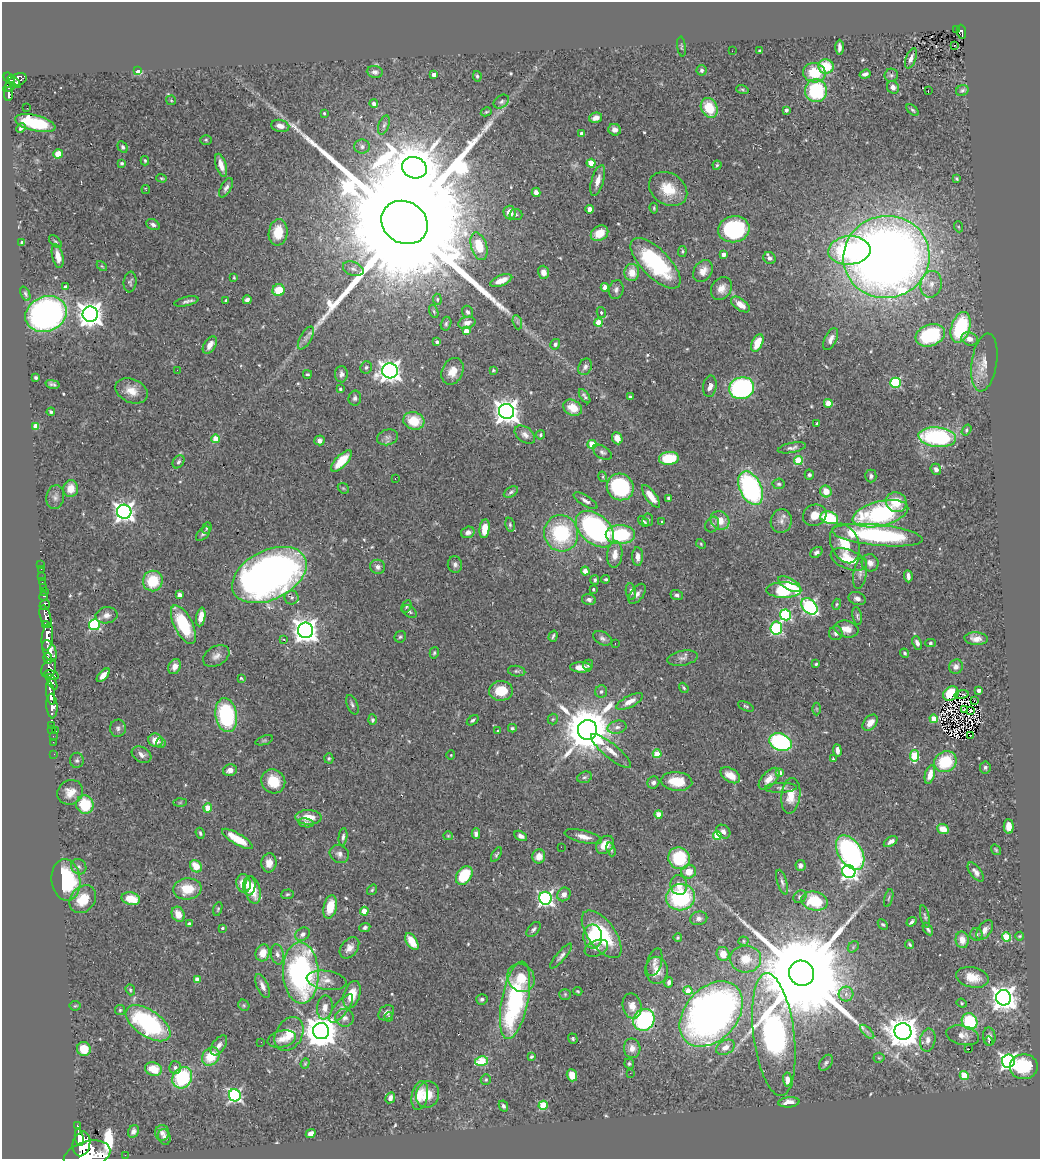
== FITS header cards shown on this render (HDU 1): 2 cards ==
NAXIS1  =                 1038
NAXIS2  =                 1157

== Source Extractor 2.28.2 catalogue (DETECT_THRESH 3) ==
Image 1038 x 1157 px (HDU 1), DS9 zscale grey, 1 PNG px = 1 image px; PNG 1042 x 1161 px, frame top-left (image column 1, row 1157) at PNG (2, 2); each listed source drawn as its Kron ellipse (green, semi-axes under 4 px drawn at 4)
Background 0.66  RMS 0.031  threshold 0.0942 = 3 sigma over >= 5 px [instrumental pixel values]
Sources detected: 565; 3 with non-positive FLUX_AUTO (blend fragments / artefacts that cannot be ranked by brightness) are neither listed nor drawn; of the other 562, the 500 brightest by FLUX_AUTO listed and drawn (62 fainter detections omitted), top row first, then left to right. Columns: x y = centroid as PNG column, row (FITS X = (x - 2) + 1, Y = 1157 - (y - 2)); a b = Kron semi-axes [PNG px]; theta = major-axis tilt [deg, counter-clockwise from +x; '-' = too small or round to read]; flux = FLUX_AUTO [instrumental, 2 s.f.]
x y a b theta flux
956 30 2 2 - 4.8
961 32 7 4 -86 130
955 45 3 2 - 4
681 47 10 3 -84 2.9
839 47 7 3 90 8.2
732 51 2 2 - 3.5
760 51 3 3 - 5.5
911 58 10 5 70 9.5
826 66 7 7 - 65
702 70 5 5 - 5.7
138 71 4 3 - 130
375 72 8 6 -7 8.5
814 73 11 9 -10 66
434 74 4 3 - 16
865 74 6 4 19 6.2
891 75 6 6 - 4.7
477 76 5 3 - 3
9 78 6 5 - 460
18 80 9 6 22 370
14 82 8 4 -45 400
9 87 6 4 33 310
893 87 6 6 - 8.7
742 89 6 4 -19 2.8
928 90 2 2 - 5.2
962 90 6 5 - 5.7
816 91 11 11 - 150
9 94 7 4 81 210
171 100 5 4 - 2.5
501 102 8 6 34 6.2
374 104 4 4 - 9.4
27 108 2 2 - 1200
709 108 10 8 -64 58
786 110 4 3 - 8.1
912 110 7 4 -42 3.8
486 112 5 3 - 2.8
324 113 4 4 - 2.3
596 118 6 5 - 14
35 123 21 8 -14 120
384 125 10 5 71 5.7
280 126 9 6 -12 14
21 128 5 3 - 4.9
615 130 6 5 - 9.5
582 134 4 3 - 11
206 140 6 5 - 3.1
123 147 6 5 - 5.7
362 147 8 7 - 7.3
58 154 5 4 - 30
145 161 5 3 - 2.7
122 163 4 4 - 3.5
591 163 4 4 - 69
221 165 12 5 -73 21
717 165 4 4 - 3
414 168 12 10 -20 12000
162 178 5 4 - 2.9
957 179 4 3 - 2.7
598 180 16 6 74 20
226 188 10 5 60 8.3
146 189 4 3 - 2.2
668 189 20 15 -32 54
536 192 5 4 - 10
654 208 5 3 - 2.5
590 209 4 4 - 31
510 212 7 6 - 21
516 215 6 5 - 4.1
405 222 24 20 -32 190000
153 225 7 5 -31 6.4
959 227 5 3 - 2.5
734 229 16 13 8 250
278 232 13 9 83 47
599 233 9 7 33 35
55 242 8 4 -44 3.6
22 243 4 3 - 8.1
479 246 14 8 -73 54
849 250 21 14 4 270
682 251 5 3 - 2.6
724 254 4 4 - 14
58 256 12 5 -76 20
886 257 43 41 15 3100
769 258 6 5 - 7.1
656 263 32 14 -45 220
102 266 6 3 -44 2.4
353 269 11 6 -21 8.3
703 271 12 9 56 20
543 272 6 5 - 16
632 272 8 7 - 27
234 278 3 2 - 2.4
501 280 11 5 22 24
130 282 10 6 84 5.5
931 284 13 10 78 23
65 286 4 3 - 5.4
605 287 4 4 - 27
721 288 12 9 56 20
279 290 6 6 - 47
616 290 9 7 76 7.5
25 294 7 4 -65 4.3
437 299 6 3 -85 2.3
226 300 3 3 - 3.4
247 300 4 4 - 7.4
186 301 12 4 13 6.9
740 304 11 6 -36 22
434 311 7 4 -70 2.7
467 312 6 5 - 5.4
601 312 5 4 - 2.9
46 314 21 17 22 760
90 314 8 7 - 2100
517 322 7 4 -71 4.9
467 323 9 6 13 13
599 323 4 4 - 74
446 324 7 5 75 3.9
961 327 16 9 73 180
466 331 4 4 - 20
930 335 15 10 19 190
306 338 12 5 60 9.8
831 339 12 6 65 12
970 339 8 6 -20 15
437 342 3 3 - 5.8
757 343 9 5 66 46
555 344 5 5 - 5.8
210 345 9 5 57 16
984 362 29 12 81 34
366 367 6 5 - 5.1
585 367 8 6 64 7.5
177 370 2 2 - 3.5
493 370 4 3 - 2.7
390 371 8 7 - 1500
452 371 14 10 65 31
307 374 4 3 - 2.6
341 374 8 6 89 8.6
36 378 4 3 - 4
895 383 5 5 - 200
52 384 7 3 -13 4.6
710 386 11 6 81 12
742 388 13 11 18 390
340 389 3 3 - 3.5
131 391 17 11 -24 28
585 396 8 4 -56 5.1
630 397 4 3 - 3.9
355 398 7 6 - 6
828 403 4 4 - 35
573 408 10 7 -27 39
506 411 8 7 - 2100
51 412 4 3 - 4.7
414 421 11 8 -15 55
817 424 3 3 - 3.4
36 426 4 4 - 50
966 430 6 4 57 3.4
525 435 11 7 -37 11
540 435 5 4 - 3.7
387 437 11 7 15 8.9
937 437 19 10 -6 260
617 438 6 5 - 20
215 439 4 4 - 42
319 440 5 5 - 8.6
592 444 4 4 - 71
792 448 14 5 11 7.6
602 452 10 6 -31 6.8
669 458 10 6 6 77
798 460 4 4 - 86
341 461 14 6 46 56
178 462 7 5 55 4.9
936 469 6 5 - 8.2
809 475 5 4 - 4.6
871 476 6 5 - 6
603 477 5 3 - 2.3
395 479 3 2 - 7
779 484 6 5 - 3.9
620 487 14 13 - 210
343 488 6 4 -43 2.7
751 488 18 11 -65 380
71 489 8 7 - 29
826 491 6 5 - 30
511 492 8 4 31 5.2
651 496 13 5 -53 30
55 497 12 9 81 10
669 498 3 3 - 7.3
585 501 13 5 -32 8.3
896 502 11 10 - 44
124 512 7 7 - 1200
880 514 28 12 13 290
815 515 12 10 24 23
829 518 9 6 -17 140
648 520 6 5 - 4.5
644 521 6 3 -37 5.2
720 521 10 8 -43 28
781 521 12 10 80 13
662 522 3 3 - 2.6
510 525 7 4 -81 4
712 525 8 6 61 4.8
207 528 6 3 68 3.2
485 529 9 5 83 32
595 529 22 14 -42 430
468 532 7 5 16 9.8
561 533 18 17 - 180
203 534 9 5 44 5
620 535 14 9 0 140
877 535 45 10 -6 290
845 543 20 14 -68 51
701 544 5 3 - 2.5
816 552 7 4 37 6.4
615 555 13 7 84 21
638 557 9 5 -88 12
849 559 19 9 -21 57
870 563 9 8 - 13
455 564 8 7 - 7.7
41 565 2 2 - 7.9
378 567 7 7 - 8.3
41 569 2 2 - 4
585 571 4 4 - 13
860 573 16 6 80 11
269 575 40 24 26 1400
908 576 6 3 -85 8.5
42 577 2 2 - 8.8
606 579 4 4 - 3.5
595 580 5 4 - 4.3
153 581 10 10 - 73
42 582 2 2 - 8
789 584 12 5 -30 44
43 587 3 3 - 42
593 589 3 3 - 3.3
784 590 17 7 0 150
631 591 8 5 -80 6.8
45 592 2 2 - 11
637 594 11 6 54 9.8
179 595 4 4 - 12
677 595 6 5 - 5.7
43 596 4 3 - 130
292 597 7 7 - 6.1
857 598 9 6 -21 8.8
589 600 7 5 -15 6.8
837 604 5 4 - 2.6
45 605 5 5 - 340
809 606 9 6 -46 370
406 607 6 4 61 3.5
410 611 8 5 -40 4.5
107 615 11 8 9 13
785 615 5 5 - 250
857 616 9 4 -80 4.5
45 617 11 5 -75 1600
201 617 9 4 80 27
45 625 4 3 - 480
94 625 5 5 - 250
183 625 21 9 -63 110
776 628 7 6 - 200
846 629 12 8 -12 21
306 630 7 7 - 2000
836 633 7 6 - 8
553 636 5 3 - 3.4
47 637 14 5 83 3600
400 637 6 5 - 3.9
602 638 10 6 -28 7
284 639 4 3 - 4.4
976 639 11 6 -4 17
615 643 2 2 - 6.1
917 643 7 4 -65 9.5
930 643 5 4 - 3.3
50 651 11 6 -69 2000
434 653 6 4 74 3.2
905 653 5 4 - 3.4
216 656 14 9 29 14
48 658 6 3 -84 430
682 658 15 7 10 11
816 664 3 3 - 2.7
588 665 5 5 - 4.8
175 667 8 6 66 15
581 667 11 5 -2 19
956 667 7 6 - 10
49 668 10 7 68 690
517 671 9 5 -6 4.8
52 675 7 3 -13 480
103 675 8 4 46 17
241 678 4 3 - 2.7
52 682 8 4 -63 650
684 688 5 3 - 2.8
979 690 4 3 - 10
501 691 12 10 2 50
601 691 6 6 - 6.1
50 693 12 4 -82 1500
951 693 8 6 37 63
962 694 7 3 10 5.3
974 700 3 2 - 2.4
630 701 15 6 28 17
352 705 10 5 -67 5.5
52 706 12 5 -86 1800
746 706 8 4 -25 3.5
817 709 6 4 -89 2.8
965 709 3 2 - 2.3
971 711 3 2 - 3.9
226 715 17 10 -81 210
553 719 5 5 - 3.1
934 719 4 4 - 58
372 720 5 4 - 4.1
473 720 6 4 38 4.4
870 723 9 6 50 17
52 725 2 2 - 12
617 727 9 6 13 8.9
118 728 8 8 - 6.7
512 728 4 3 - 4.5
52 729 3 3 - 35
587 730 10 9 - 12000
56 731 3 2 - 68
498 731 3 3 - 3.2
53 736 2 2 - 12
971 736 2 2 - 3
155 740 7 6 - 24
264 740 9 4 18 3.7
53 742 2 2 - 11
780 742 11 8 -20 310
161 743 5 5 - 4.3
837 750 6 3 -83 12
611 751 25 7 -39 24
54 754 2 2 - 10
657 754 4 4 - 51
141 755 10 7 -30 11
451 755 5 4 - 2.3
915 756 6 4 81 110
329 758 5 4 - 3.1
833 759 3 2 - 3
77 760 8 7 - 5.9
945 762 12 10 29 88
985 767 6 5 - 4.4
230 770 7 6 - 13
779 773 4 4 - 19
930 774 9 5 75 19
730 775 11 6 -31 21
585 777 7 5 17 4.6
769 779 13 7 48 17
273 781 12 11 - 52
677 781 15 9 -5 56
653 782 6 5 - 7
781 788 16 5 3 7.6
70 792 13 12 - 24
791 796 18 9 84 36
180 803 7 4 2 2.7
85 805 9 8 - 78
208 808 4 4 - 59
659 814 4 4 - 43
309 817 13 7 -2 34
306 823 8 4 -9 5.4
1009 826 7 5 -88 17
943 829 6 5 - 22
723 832 8 6 -41 9.5
200 833 5 3 - 3.6
476 834 5 4 - 7.1
717 835 4 4 - 66
448 836 5 4 - 2.5
521 836 7 4 -29 8.4
343 837 9 4 83 5.5
583 837 19 6 -14 17
237 839 17 5 -31 60
891 842 7 4 32 10
605 845 10 7 45 22
561 847 2 2 - 65
611 849 7 3 -72 3.2
996 850 6 3 -54 2.7
850 852 19 11 -57 430
339 854 10 8 -36 10
496 855 8 4 60 3.7
539 856 7 6 - 24
679 858 11 10 - 110
269 863 9 7 85 17
800 865 5 5 - 8.9
196 866 6 5 - 35
79 867 8 7 - 7.2
689 872 7 6 - 27
849 872 7 6 - 670
976 872 11 5 -53 9.5
464 875 10 7 56 96
66 880 21 14 -83 190
782 882 13 5 -74 7
244 883 9 7 -79 36
679 885 10 8 -76 18
249 886 10 6 86 27
187 889 14 10 6 52
253 890 14 7 -79 39
372 890 5 3 - 2.7
287 894 6 5 - 3.4
564 894 7 6 - 11
681 897 14 13 - 210
800 897 7 6 - 6.9
545 898 6 6 - 560
889 898 9 3 75 3.1
83 899 15 12 50 51
131 899 9 6 -14 43
815 901 13 9 -14 93
330 907 12 6 76 45
218 909 7 4 75 3.2
364 911 4 4 - 29
178 914 8 6 -61 28
925 916 12 4 -76 4.2
699 918 9 6 13 8.7
911 922 5 3 - 4.8
189 924 4 3 - 6.2
883 924 6 4 -45 3.3
365 927 5 4 - 5.6
222 928 4 3 - 3.3
534 929 9 5 48 5.7
928 929 7 3 -59 5
985 930 11 6 54 12
303 934 8 6 34 8.5
602 934 28 13 -53 150
976 934 6 6 - 5.5
1020 936 4 3 - 2.6
593 937 12 9 -85 65
1007 937 5 4 - 100
678 938 4 4 - 2.9
962 940 8 6 -81 18
743 941 5 4 - 2.9
412 942 9 5 -57 42
910 944 4 3 - 3
853 947 6 5 - 3.1
349 948 12 8 51 16
596 948 12 7 22 11
263 953 8 7 - 30
277 954 10 6 -79 9.8
723 954 7 6 - 22
561 956 16 4 49 8.7
746 959 15 13 2 40
654 962 14 7 73 10
657 970 13 11 -87 29
301 973 30 18 -87 540
802 973 13 12 - 84000
972 977 16 10 -12 35
521 978 15 13 -51 45
197 979 4 4 - 19
327 980 20 9 -9 21
669 982 5 4 - 7.5
263 986 13 5 -67 11
130 990 6 4 -70 3.2
578 991 4 3 - 2.6
688 991 4 4 - 38
565 994 5 5 - 3.1
846 994 7 7 - 9.8
352 995 14 8 73 35
1004 998 7 7 - 2200
482 999 6 5 - 5.7
515 1000 39 13 79 360
962 1003 5 4 - 2.5
244 1005 6 5 - 3.2
75 1006 5 5 - 2.8
632 1006 13 9 -77 19
325 1007 12 7 82 17
341 1008 17 6 51 13
120 1010 5 5 - 3.1
386 1013 8 6 42 10
711 1014 37 26 48 1400
389 1017 4 4 - 2.5
345 1018 9 8 - 12
644 1020 11 10 - 280
970 1021 8 7 - 130
148 1023 25 13 -35 270
321 1031 8 8 - 4500
867 1032 9 3 -45 5.7
903 1032 8 8 - 3800
289 1034 18 13 60 40
774 1034 62 20 -83 810
963 1035 17 9 -12 18
989 1037 9 6 -85 10
282 1039 14 8 13 18
573 1039 5 4 - 3.4
928 1040 11 7 80 13
989 1041 4 3 - 2.6
261 1042 2 2 - 20
219 1045 11 6 55 10
725 1047 10 7 29 17
632 1048 10 8 -86 15
84 1049 7 6 - 42
969 1049 3 2 - 29
211 1057 10 8 49 54
531 1057 4 3 - 3.7
879 1058 5 5 - 2.8
482 1061 6 4 14 84
1008 1061 6 6 - 820
305 1063 5 4 - 2.3
826 1063 9 5 53 5.3
629 1064 5 4 - 3.6
1024 1067 14 12 0 96
175 1068 6 6 - 5.2
153 1069 8 6 -20 33
630 1073 3 2 - 2.7
572 1075 6 5 - 30
964 1075 4 4 - 70
182 1078 11 9 56 150
787 1079 7 4 -86 13
486 1080 5 5 - 3.4
235 1095 6 6 - 450
420 1095 15 8 79 30
427 1095 13 11 75 32
390 1098 6 4 62 7.7
789 1102 10 5 5 19
543 1105 5 4 - 91
503 1106 6 4 -62 4.8
77 1126 3 3 - 89
133 1131 6 5 - 7.4
162 1133 8 7 - 8.6
311 1133 5 4 - 11
79 1137 9 3 -80 1500
164 1137 8 6 -74 5.6
81 1144 12 8 76 4300
87 1155 24 13 16 7600
125 1155 2 2 - 10
At the frame edge (FLAGS 8, measured only in part): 1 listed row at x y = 87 1155
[62 fainter detections neither listed nor drawn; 3 non-positive-flux detections neither listed nor drawn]